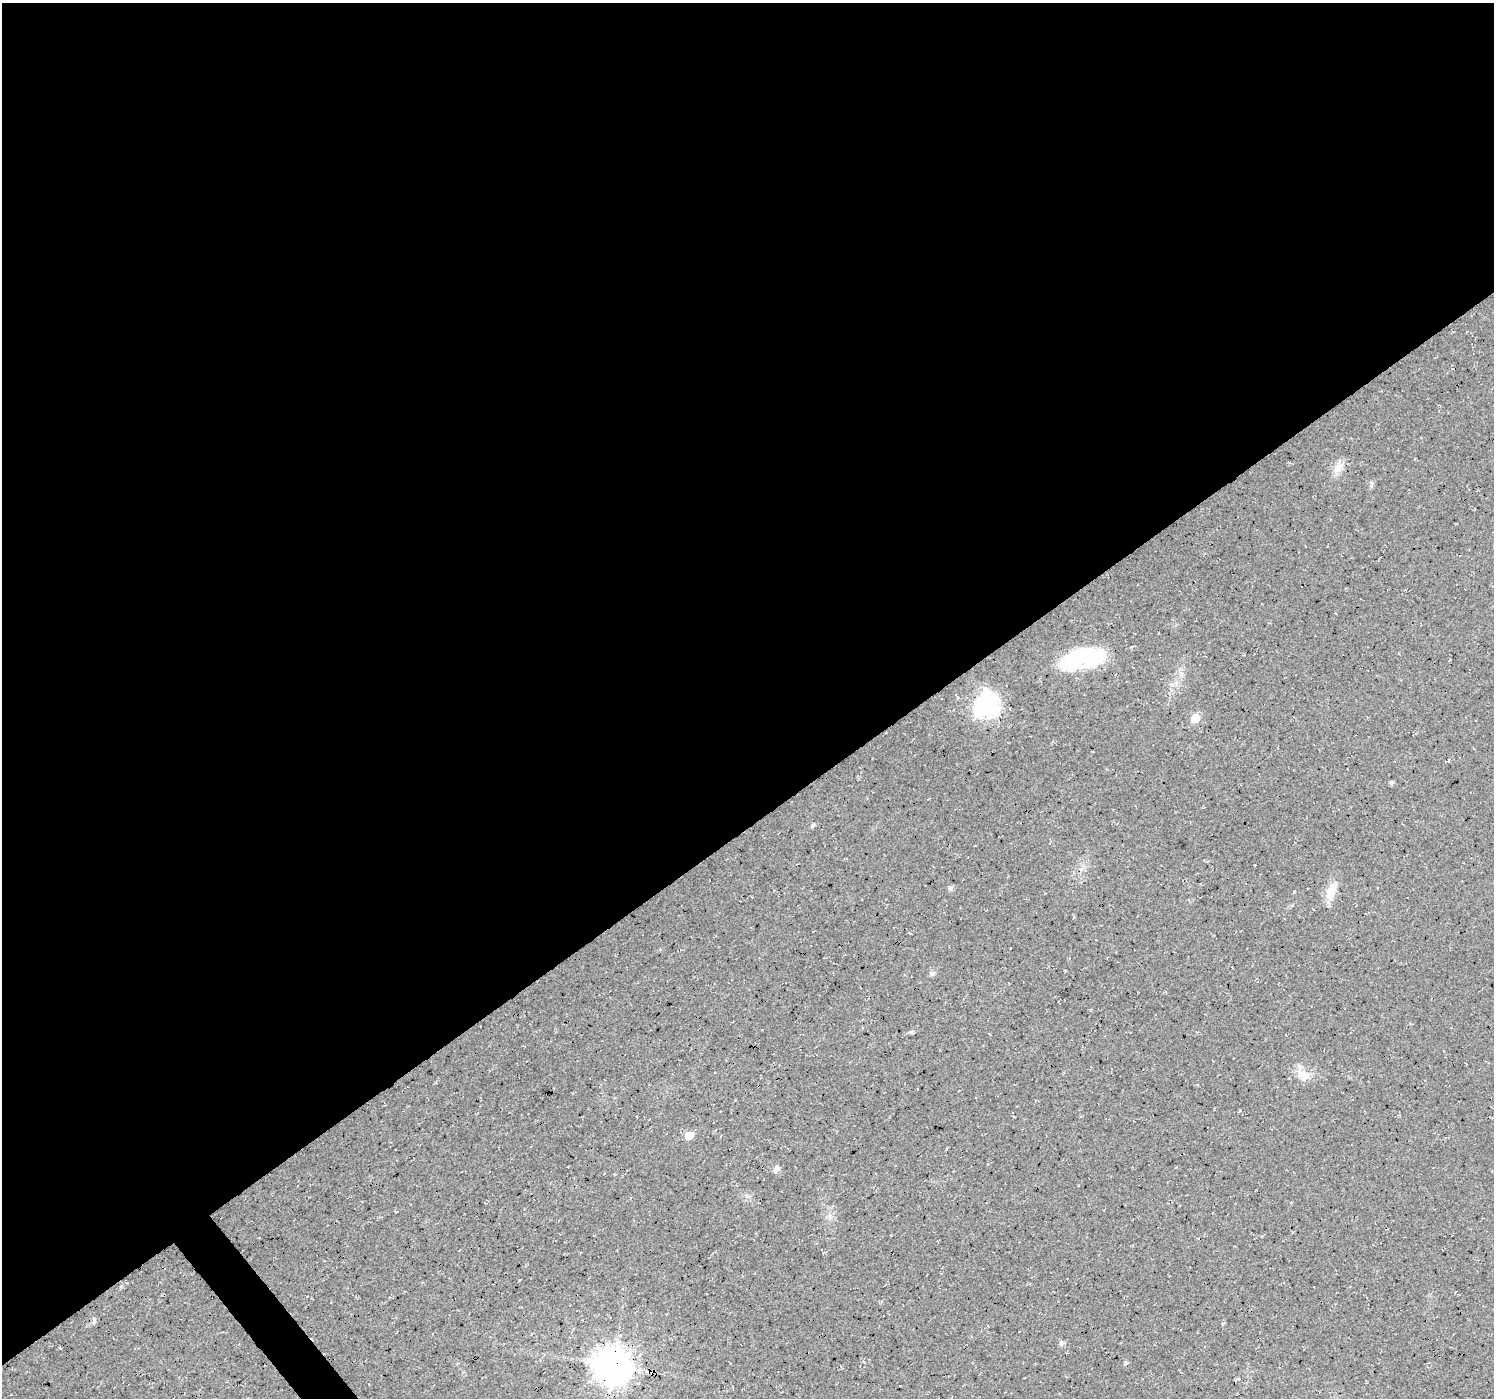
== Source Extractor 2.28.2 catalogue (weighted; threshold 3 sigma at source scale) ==
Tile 2 of 4 x 4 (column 2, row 1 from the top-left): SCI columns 1497-2988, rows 4384-5779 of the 5972 x 5912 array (HDU 1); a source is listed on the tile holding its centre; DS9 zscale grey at full resolution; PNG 1496 x 1400 px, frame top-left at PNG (2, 3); no overlay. Shown black and unused: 60% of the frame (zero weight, under 3 of 4 exposures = <1% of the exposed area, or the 3 px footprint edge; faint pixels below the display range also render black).
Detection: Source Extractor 2.28.2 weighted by HDU 2 'WHT'; one run over the whole footprint, this tile lists its part. Background 0.0202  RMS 0.0055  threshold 0.0249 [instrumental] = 3 sigma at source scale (4.5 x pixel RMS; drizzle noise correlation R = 1.50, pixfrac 1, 0.0396/0.0396 arcsec/px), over >= 5 px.
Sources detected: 21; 1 inside a brighter object's white glare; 1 cosmic-ray / hot-pixel residue — not listed; the other 19 listed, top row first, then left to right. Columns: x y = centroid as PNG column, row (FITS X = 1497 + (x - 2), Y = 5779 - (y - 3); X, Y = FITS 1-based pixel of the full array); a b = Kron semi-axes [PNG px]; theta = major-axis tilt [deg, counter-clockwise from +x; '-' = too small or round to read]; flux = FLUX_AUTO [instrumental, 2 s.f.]
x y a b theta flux
1338 468 13 11 33 5.3
1371 483 8 4 89 1
1262 604 2 2 - 0.38
1092 656 40 20 6 45
987 705 28 24 68 42
1195 718 6 5 - 14
1392 782 4 4 - 1.3
813 825 6 4 19 0.81
1081 869 6 5 - 1.3
950 888 6 5 - 1.4
1331 892 27 10 80 7.7
1074 917 4 3 - 0.54
932 973 7 4 -1 1.1
1305 1075 16 11 -10 6.4
689 1135 6 6 - 8.4
776 1169 9 6 48 2.1
94 1321 8 4 77 1.1
1061 1343 8 4 82 1.1
613 1366 10 10 - 1300
Overlapping masked pixels (flux is a lower limit): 1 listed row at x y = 613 1366
Unlisted compact peaks at least as high as the median listed source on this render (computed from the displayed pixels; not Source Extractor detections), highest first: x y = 911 1032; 1223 1323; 1126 1363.